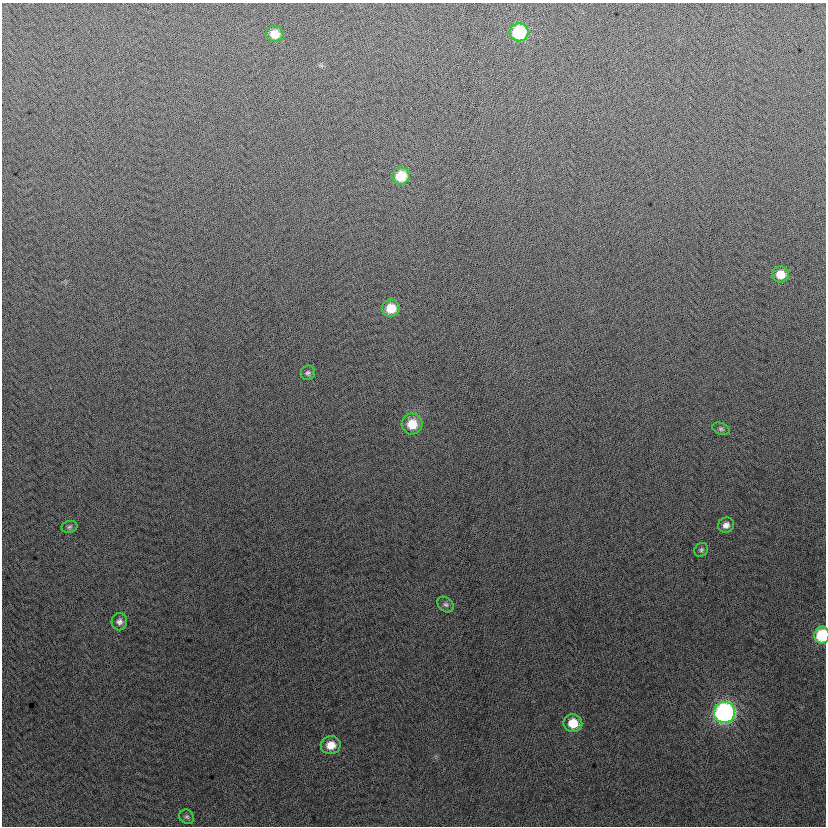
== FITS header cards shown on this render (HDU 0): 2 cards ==
NAXIS1  =                  824
NAXIS2  =                  824

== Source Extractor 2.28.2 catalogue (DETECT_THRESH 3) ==
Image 824 x 824 px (HDU 0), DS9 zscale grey, 1 PNG px = 1 image px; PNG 828 x 828 px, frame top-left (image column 1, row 824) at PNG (2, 3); each listed source drawn as its Kron ellipse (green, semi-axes under 4 px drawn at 4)
Background 1.43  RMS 13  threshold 38.9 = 3 sigma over >= 5 px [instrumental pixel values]
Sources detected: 18; all 18 listed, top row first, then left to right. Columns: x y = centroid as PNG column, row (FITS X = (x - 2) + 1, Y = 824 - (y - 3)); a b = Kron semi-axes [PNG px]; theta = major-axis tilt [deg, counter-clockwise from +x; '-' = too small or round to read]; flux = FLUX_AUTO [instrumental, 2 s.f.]
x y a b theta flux
519 32 9 9 - 60000
275 34 9 8 - 12000
401 176 9 8 - 26000
780 274 8 8 - 12000
391 308 9 8 - 20000
308 373 7 7 - 2300
412 424 10 10 - 19000
721 429 9 5 -23 2000
726 525 8 7 - 4600
69 527 8 6 16 2000
701 550 7 6 - 1900
446 605 9 7 -42 2500
119 622 8 8 - 3700
822 635 8 7 - 46000
725 712 10 10 - 270000
573 723 9 9 - 19000
331 745 10 9 - 12000
187 817 8 6 -38 2300
At the frame edge (FLAGS 8, measured only in part): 1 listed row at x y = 822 635